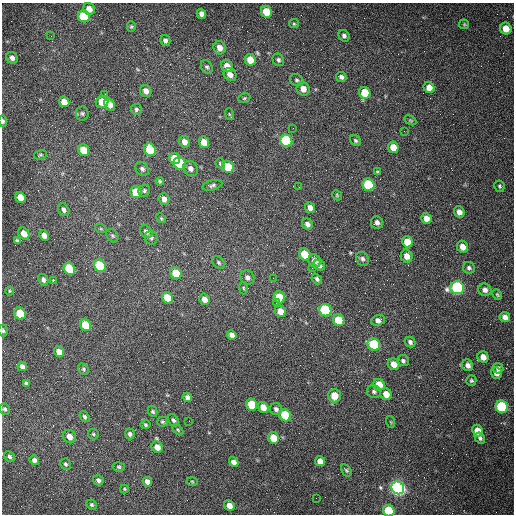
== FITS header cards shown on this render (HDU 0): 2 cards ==
NAXIS1  =                  512 /fastest changing axis
NAXIS2  =                  512 /next to fastest changing axis

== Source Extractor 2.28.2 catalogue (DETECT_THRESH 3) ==
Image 512 x 512 px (HDU 0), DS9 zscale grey, 1 PNG px = 1 image px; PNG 516 x 516 px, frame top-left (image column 1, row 512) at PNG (2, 3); each listed source drawn as its Kron ellipse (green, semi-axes under 4 px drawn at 4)
Background 1470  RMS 22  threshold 66.1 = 3 sigma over >= 5 px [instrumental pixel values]
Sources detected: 166; all 166 listed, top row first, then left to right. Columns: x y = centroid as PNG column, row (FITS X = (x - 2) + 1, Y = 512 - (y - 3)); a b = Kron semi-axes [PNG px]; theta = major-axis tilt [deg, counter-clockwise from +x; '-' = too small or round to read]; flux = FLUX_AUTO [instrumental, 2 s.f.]
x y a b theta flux
89 9 6 5 - 12000
266 12 6 5 - 30000
201 14 5 4 - 5700
84 16 6 5 - 78000
294 24 5 4 - 1800
464 24 5 5 - 1700
131 27 5 4 - 2000
506 28 6 5 - 18000
51 36 2 2 - 1300
344 36 6 5 - 3900
165 40 5 5 - 4000
220 48 7 6 - 11000
12 58 6 5 - 6100
250 60 6 5 - 21000
278 60 6 5 - 3500
227 66 6 5 - 14000
207 67 7 5 -59 3000
230 75 7 5 -37 9200
341 77 5 5 - 4600
297 80 7 5 -32 3100
429 87 6 5 - 12000
303 89 7 6 - 12000
146 91 6 5 - 7800
365 93 6 5 - 38000
105 94 2 2 - 750
244 98 6 4 21 2000
64 102 5 5 - 12000
102 102 6 6 - 30000
110 104 7 5 -60 13000
136 109 5 5 - 3100
82 113 7 6 - 3200
229 114 6 3 -71 1500
410 120 6 4 -31 1700
3 121 6 4 -84 3000
293 128 2 2 - 750
404 131 2 2 - 680
286 141 6 6 - 140000
355 141 6 5 - 2800
184 142 6 5 - 9700
204 142 6 5 - 20000
393 147 6 5 - 19000
84 150 6 5 - 28000
150 150 6 5 - 59000
40 155 6 5 - 2300
175 159 5 5 - 38000
180 163 6 6 - 98000
220 163 5 4 - 2400
228 167 6 5 - 46000
142 169 7 6 - 4600
191 169 8 7 - 6700
378 172 4 3 - 1800
160 181 4 4 - 2200
212 185 10 5 14 3600
368 185 6 6 - 110000
499 186 6 5 - 2300
299 187 2 2 - 910
144 191 6 5 - 2600
136 192 6 5 - 29000
337 195 5 4 - 1800
20 197 6 5 - 19000
164 199 6 5 - 8000
310 208 5 4 - 7900
64 210 7 5 -61 5200
459 212 6 5 - 8600
161 218 5 4 - 1800
426 218 6 5 - 11000
377 222 6 6 - 5400
307 224 6 5 - 5000
101 229 6 4 -18 1500
146 232 7 5 -52 5200
24 234 6 5 - 14000
44 235 5 4 - 9000
112 236 7 5 -55 2200
151 238 7 6 - 3900
17 241 4 3 - 2300
407 242 6 5 - 24000
462 247 6 5 - 10000
305 254 6 5 - 41000
407 256 7 6 - 11000
362 259 7 6 - 4200
315 261 7 6 - 11000
219 262 7 5 -47 2700
319 265 6 5 - 5100
100 266 6 5 - 87000
312 268 2 2 - 970
469 268 6 5 - 3500
69 269 6 5 - 74000
176 273 6 5 - 33000
247 277 7 6 - 5500
273 278 2 2 - 760
317 279 6 4 -51 3500
43 280 6 5 - 4300
53 280 3 2 - 9800
244 288 6 3 -81 1600
457 288 7 6 - 270000
485 290 7 6 - 5600
10 291 4 4 - 1600
497 295 6 4 -63 1900
279 297 6 5 - 40000
167 298 6 5 - 29000
204 299 6 5 - 10000
276 303 2 2 - 1300
325 310 6 6 - 190000
280 311 6 5 - 15000
20 314 6 5 - 57000
505 317 5 5 - 8200
339 320 6 5 - 48000
378 320 7 5 24 6900
85 325 6 5 - 48000
3 331 6 4 -90 2500
232 335 5 4 - 6900
410 342 6 5 - 4100
374 344 6 6 - 110000
59 352 5 4 - 15000
483 357 6 5 - 11000
403 361 6 5 - 3200
394 364 6 5 - 15000
468 365 6 5 - 7300
22 366 5 4 - 6300
498 368 5 5 - 4500
83 369 6 4 -51 2200
496 373 6 5 - 7200
471 381 5 5 - 2200
26 383 4 3 - 2900
379 385 6 5 - 25000
374 392 7 6 - 3700
386 394 6 5 - 15000
334 396 7 6 - 22000
187 397 5 4 - 5700
252 405 6 5 - 47000
263 407 6 5 - 16000
502 407 6 6 - 160000
5 409 5 5 - 2800
276 409 6 5 - 4400
153 411 5 4 - 2500
285 415 6 5 - 94000
85 417 6 4 -56 3000
173 420 7 5 -58 2900
189 421 2 2 - 640
162 422 5 5 - 2100
391 422 6 3 -71 1600
145 425 5 4 - 2200
178 430 6 4 -46 1900
477 431 6 5 - 19000
93 434 5 5 - 2200
130 434 5 5 - 3800
69 437 7 6 - 10000
273 438 6 5 - 27000
480 438 6 5 - 3900
157 447 6 5 - 12000
9 456 6 4 -45 3000
34 460 5 4 - 4300
320 461 5 5 - 13000
234 462 5 4 - 7800
65 464 6 5 - 3000
119 467 6 5 - 2500
346 470 7 4 -58 2300
98 480 5 5 - 4000
192 481 5 3 - 1400
147 482 5 4 - 7300
398 488 7 6 - 680000
124 489 4 4 - 1400
316 498 2 2 - 3500
92 505 5 5 - 2400
229 506 5 5 - 12000
389 511 6 5 - 84000
At the frame edge (FLAGS 8, measured only in part): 3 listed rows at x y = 3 121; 3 331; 389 511